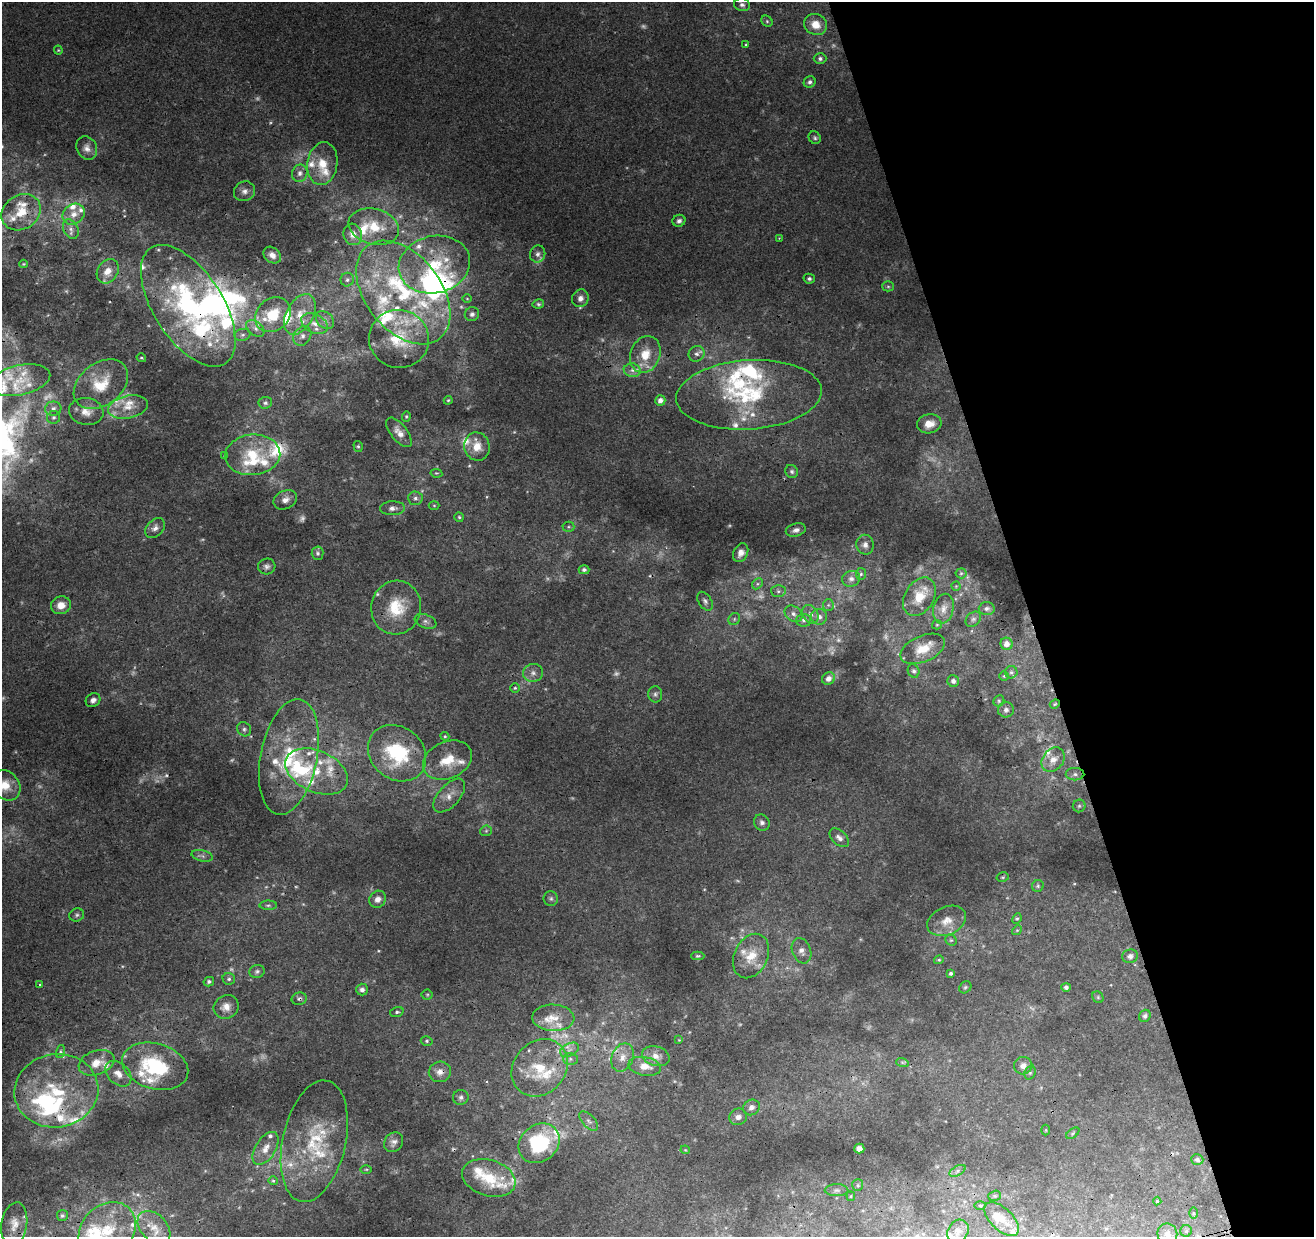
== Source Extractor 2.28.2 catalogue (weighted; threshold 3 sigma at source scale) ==
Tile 12 of 4 x 4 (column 4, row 3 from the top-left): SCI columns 3996-5307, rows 1361-2595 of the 5363 x 5139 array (HDU 1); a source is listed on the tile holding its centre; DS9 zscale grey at full resolution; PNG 1316 x 1239 px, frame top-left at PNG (2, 2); each listed source drawn as its Kron ellipse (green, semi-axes under 4 px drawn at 4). Shown black and unused: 22% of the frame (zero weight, under 3 of 4 exposures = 5% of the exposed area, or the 3 px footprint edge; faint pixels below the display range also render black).
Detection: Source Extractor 2.28.2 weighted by HDU 2 'WHT'; one run over the whole footprint, this tile lists its part. Background 0.00135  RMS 0.0036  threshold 0.0163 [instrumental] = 3 sigma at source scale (4.5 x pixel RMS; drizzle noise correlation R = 1.50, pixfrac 1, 0.0396/0.0396 arcsec/px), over >= 5 px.
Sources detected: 346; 52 too faint to see at this stretch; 6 inside a brighter object's white glare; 3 cosmic-ray / hot-pixel residue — neither listed nor drawn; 79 inside a brighter listed object's ellipse — not listed separately; the other 206 listed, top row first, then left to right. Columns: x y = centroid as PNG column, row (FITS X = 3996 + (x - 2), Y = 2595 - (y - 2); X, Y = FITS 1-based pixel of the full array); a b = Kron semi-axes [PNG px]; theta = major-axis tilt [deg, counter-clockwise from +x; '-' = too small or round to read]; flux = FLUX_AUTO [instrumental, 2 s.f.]
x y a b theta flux
742 5 8 6 -13 1.1
767 21 6 5 - 0.63
816 24 12 10 -28 5.1
746 45 4 3 - 0.38
58 50 4 4 - 0.4
820 59 6 5 - 0.92
810 82 6 5 - 1
815 138 6 5 - 0.76
87 148 12 10 -62 2.4
322 164 21 15 82 8
300 173 9 7 69 2
245 191 11 9 27 2.1
21 212 21 17 33 8.8
74 214 12 10 35 3.7
679 221 6 6 - 1.2
374 227 26 17 -16 10
71 229 10 7 -63 2
353 234 11 9 -74 3
779 238 2 2 - 0.27
538 254 8 7 - 1.5
272 255 9 7 -40 2.6
23 264 4 3 - 0.37
434 265 36 28 13 23
108 271 13 10 56 4.2
809 279 5 5 - 0.92
347 280 7 6 - 1.2
888 286 5 5 - 0.64
403 293 59 37 -52 57
580 298 9 8 - 2
467 299 4 3 - 0.29
538 304 6 4 12 0.68
188 306 69 34 -57 75
300 314 22 13 61 8.1
472 314 7 7 - 1.3
273 315 19 16 42 14
325 320 10 7 -45 2.1
315 324 14 9 -26 3.7
255 328 10 7 -39 1.9
242 335 8 6 15 1.1
302 336 10 8 56 2.1
399 339 30 29 - 17
645 354 19 15 68 8.3
697 354 8 7 - 1.6
141 358 5 3 - 0.43
632 370 8 7 - 1.8
20 380 31 15 12 9.9
101 384 30 21 38 13
749 395 73 34 4 45
448 400 4 3 - 0.44
660 400 5 5 - 1.9
265 403 6 6 - 0.96
128 407 20 11 12 5.5
53 409 8 7 - 1.6
86 411 17 13 -8 4.6
406 416 5 4 - 0.49
54 417 6 6 - 0.96
929 424 12 9 10 4.8
399 432 17 8 -52 3.2
358 446 5 4 - 0.57
477 447 14 12 -76 5.2
253 455 27 20 5 16
225 456 3 3 - 0.88
792 471 7 6 - 0.92
436 473 6 4 -10 0.44
415 498 7 7 - 1.2
285 500 12 9 26 2.4
434 505 5 3 - 0.36
392 508 12 7 2 1.9
459 517 5 4 - 0.53
568 527 6 5 - 0.58
155 528 11 8 45 1.9
796 530 10 6 17 1.6
865 545 10 8 -77 2
318 553 7 6 - 0.96
741 553 10 7 65 2.2
267 566 9 8 - 1.4
584 570 5 4 - 0.92
961 573 5 5 - 0.54
861 574 6 5 - 0.7
851 579 9 7 19 1.7
757 584 6 4 46 0.79
956 586 4 4 - 0.34
778 591 7 6 - 1.1
919 597 21 14 58 8.1
705 601 10 6 -57 1.2
61 605 10 8 18 3.6
828 605 6 5 - 0.71
396 608 27 25 80 14
987 608 8 6 3 1
943 609 15 10 77 3.2
793 614 9 7 -36 1.7
811 614 10 7 -58 1.8
819 617 8 8 - 1.9
734 619 6 5 - 0.8
973 619 9 6 44 1
804 620 7 6 - 1.2
425 621 11 6 -21 1.5
937 625 5 4 - 0.44
1007 644 6 6 - 2.2
923 649 23 13 23 7.9
914 671 7 5 -65 1
1011 672 6 6 - 0.81
533 673 10 9 - 2.2
1004 676 4 4 - 0.49
828 678 7 6 - 2.3
953 681 6 5 - 1.3
515 688 5 5 - 0.57
655 694 8 7 - 1.1
93 700 8 6 37 1.5
999 701 6 5 - 0.58
1055 704 5 4 - 0.46
1006 710 8 7 - 1.3
244 729 7 6 - 1
445 736 4 4 - 0.47
397 753 31 26 -41 28
289 757 59 28 79 33
448 760 25 18 24 11
1053 760 13 10 52 4.2
316 771 33 20 -24 16
1075 774 9 6 0 1.5
6 785 16 13 -50 6.6
449 796 20 10 48 4.6
1079 806 6 6 - 0.9
762 822 8 7 - 1.4
486 831 6 5 - 0.68
839 838 11 7 -42 2.1
202 856 11 5 -13 1.3
1003 877 6 4 15 0.55
1038 886 6 6 - 0.62
551 898 7 7 - 0.9
378 899 9 8 - 2.4
268 905 9 4 0 0.77
77 915 7 6 - 0.92
1017 919 5 4 - 0.54
947 921 20 14 24 5.7
1017 930 5 4 - 0.44
951 940 6 5 - 0.61
802 951 13 9 -68 2.5
698 956 6 4 0 0.58
751 956 23 16 64 8.6
1130 956 8 6 19 1.6
939 960 5 3 - 0.46
257 972 8 6 18 1
950 973 4 3 - 0.74
229 979 6 5 - 0.79
209 982 5 4 - 0.71
40 985 3 3 - 0.6
965 987 6 5 - 0.63
1066 987 4 4 - 1
362 990 6 6 - 1.3
427 995 5 5 - 0.49
1098 997 6 5 - 0.56
299 999 8 6 11 1.1
226 1007 13 11 30 3.2
397 1012 7 5 17 0.73
1145 1016 6 5 - 0.96
553 1018 21 13 -3 5.9
679 1040 3 3 - 0.26
427 1041 6 4 -15 0.64
569 1050 10 6 25 1.7
60 1051 7 4 72 0.62
656 1056 14 9 -15 3.1
623 1057 14 10 67 3.9
570 1059 7 6 - 0.99
902 1062 6 4 -18 0.65
96 1063 18 12 19 5
155 1066 34 22 -16 28
645 1066 16 9 -11 4.6
1023 1066 9 8 - 2.2
540 1068 31 26 48 16
440 1072 11 10 - 3
1030 1073 7 5 69 0.71
118 1074 15 10 -42 3.6
56 1091 42 36 9 31
461 1097 8 7 - 1.3
751 1107 9 7 32 1.8
738 1117 9 8 - 1.9
589 1121 12 6 -46 1.4
1046 1130 5 3 - 0.32
1073 1133 7 4 36 0.5
314 1141 62 31 77 30
394 1142 10 9 - 1.9
539 1143 22 18 40 29
266 1148 18 10 57 4.4
859 1149 5 5 - 2.3
685 1150 5 4 - 0.39
1197 1160 6 5 - 0.91
366 1169 6 4 0 0.41
957 1171 9 5 28 0.98
489 1178 27 18 -17 12
273 1181 5 4 - 0.47
858 1185 6 5 - 0.67
837 1190 12 6 0 1.3
851 1196 5 4 - 0.39
995 1196 6 5 - 0.61
1157 1201 4 4 - 0.41
980 1205 5 3 - 0.46
1193 1213 6 4 -90 0.4
62 1216 5 5 - 0.89
1002 1219 21 11 -43 5.1
14 1224 22 13 80 5.2
154 1227 19 13 -46 6.4
107 1231 31 25 45 21
958 1231 12 10 55 2.3
1186 1231 6 5 - 0.72
1167 1234 10 10 - 2.4
Overlapping masked pixels (flux is a lower limit): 10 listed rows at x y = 816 24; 21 212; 434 265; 188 306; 1055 704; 289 757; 299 999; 623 1057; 440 1072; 14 1224
Isophote crosses this tile's border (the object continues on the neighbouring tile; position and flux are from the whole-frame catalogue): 3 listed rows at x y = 6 785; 14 1224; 107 1231